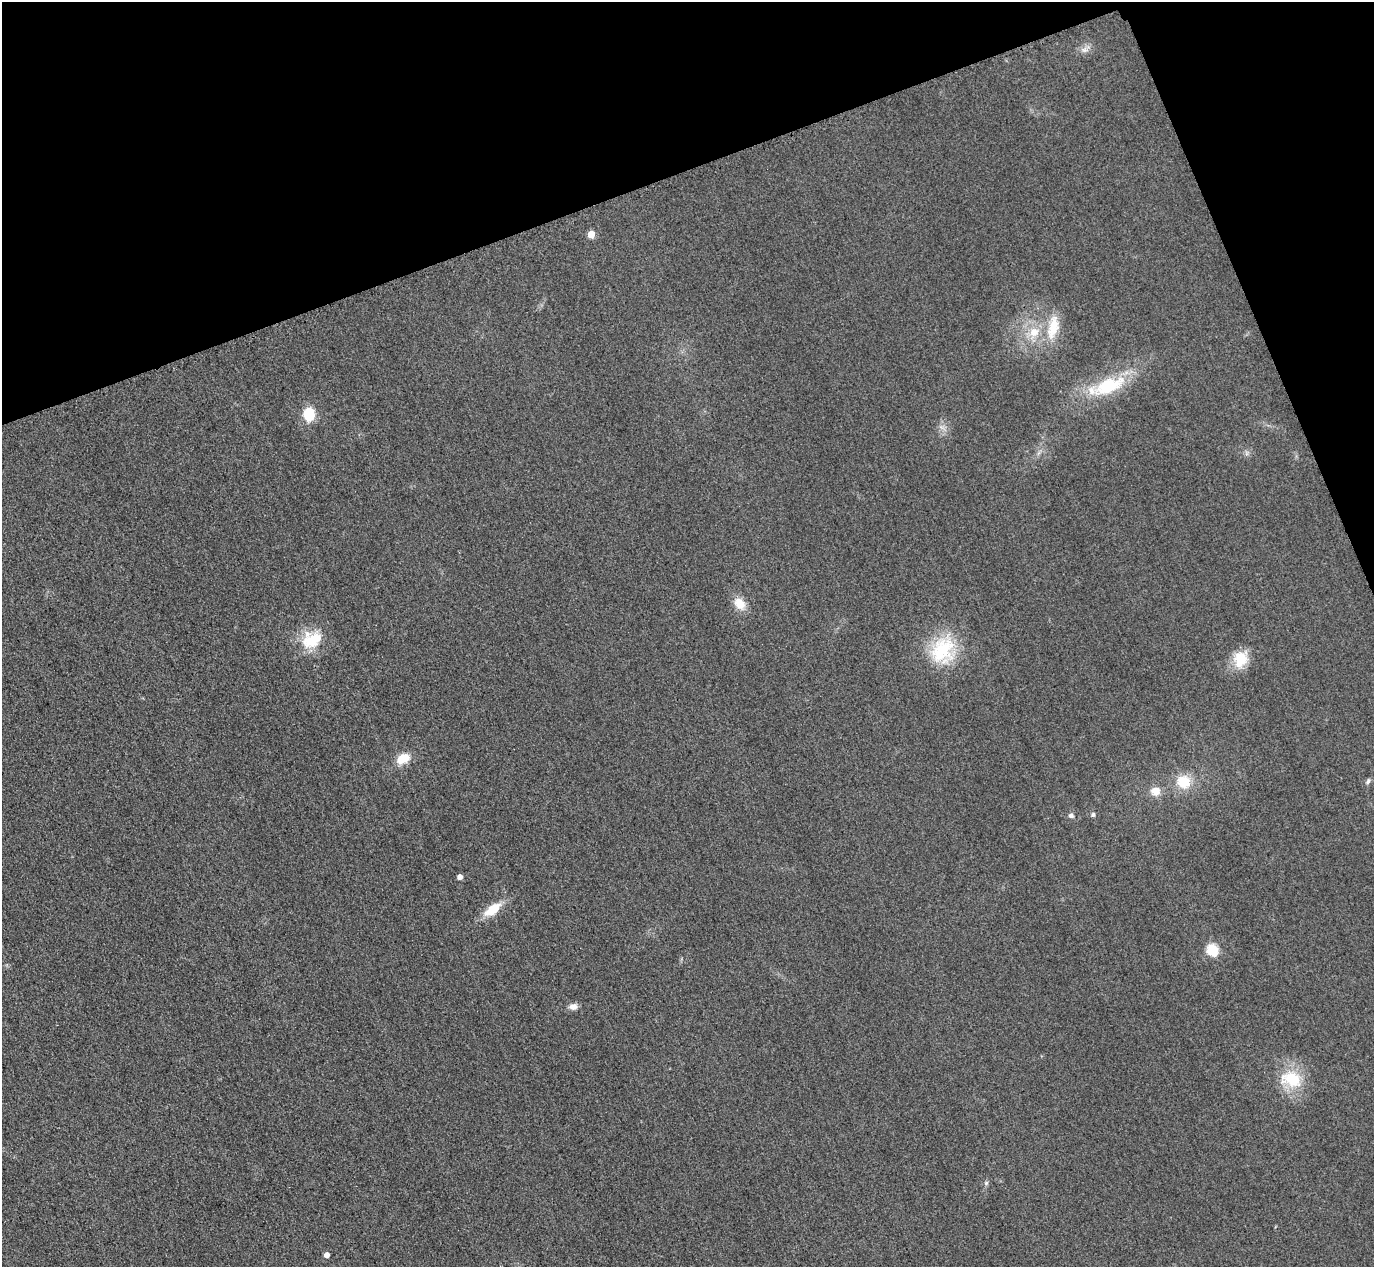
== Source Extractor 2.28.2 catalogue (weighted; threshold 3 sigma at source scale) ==
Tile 3 of 4 x 4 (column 3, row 1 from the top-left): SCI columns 2773-4144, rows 4097-5361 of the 5546 x 5533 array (HDU 1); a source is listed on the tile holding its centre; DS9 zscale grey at full resolution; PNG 1376 x 1269 px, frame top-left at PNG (2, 2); no overlay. Shown black and unused: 18% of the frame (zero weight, under 3 of 4 exposures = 3% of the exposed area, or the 3 px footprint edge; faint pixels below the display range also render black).
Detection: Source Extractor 2.28.2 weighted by HDU 2 'WHT'; one run over the whole footprint, this tile lists its part. Background 0.146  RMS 0.019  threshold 0.0864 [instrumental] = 3 sigma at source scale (4.5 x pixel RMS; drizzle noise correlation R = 1.50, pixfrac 1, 0.05/0.05 arcsec/px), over >= 5 px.
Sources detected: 23; all 23 listed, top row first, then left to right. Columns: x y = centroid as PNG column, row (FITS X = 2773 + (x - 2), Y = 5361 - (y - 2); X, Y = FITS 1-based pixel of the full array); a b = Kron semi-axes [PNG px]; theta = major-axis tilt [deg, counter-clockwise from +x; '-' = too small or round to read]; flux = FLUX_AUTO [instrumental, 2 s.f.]
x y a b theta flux
1084 50 8 5 11 6.8
591 234 5 5 - 31
1053 327 36 14 77 51
1034 332 15 13 29 33
1108 385 41 18 21 120
309 414 11 10 - 60
740 604 13 10 -50 30
312 640 31 22 22 64
942 650 36 28 53 120
1240 659 21 16 72 47
403 758 14 10 25 36
1368 781 8 5 73 4.3
1184 782 15 14 - 50
1156 791 10 10 - 22
1071 815 6 5 - 5.7
1093 815 5 5 - 4.5
460 877 4 4 - 12
492 909 18 9 36 46
1213 950 6 6 - 150
573 1007 11 7 6 11
1291 1079 29 19 -16 74
986 1183 6 4 48 3.3
327 1255 4 4 - 12